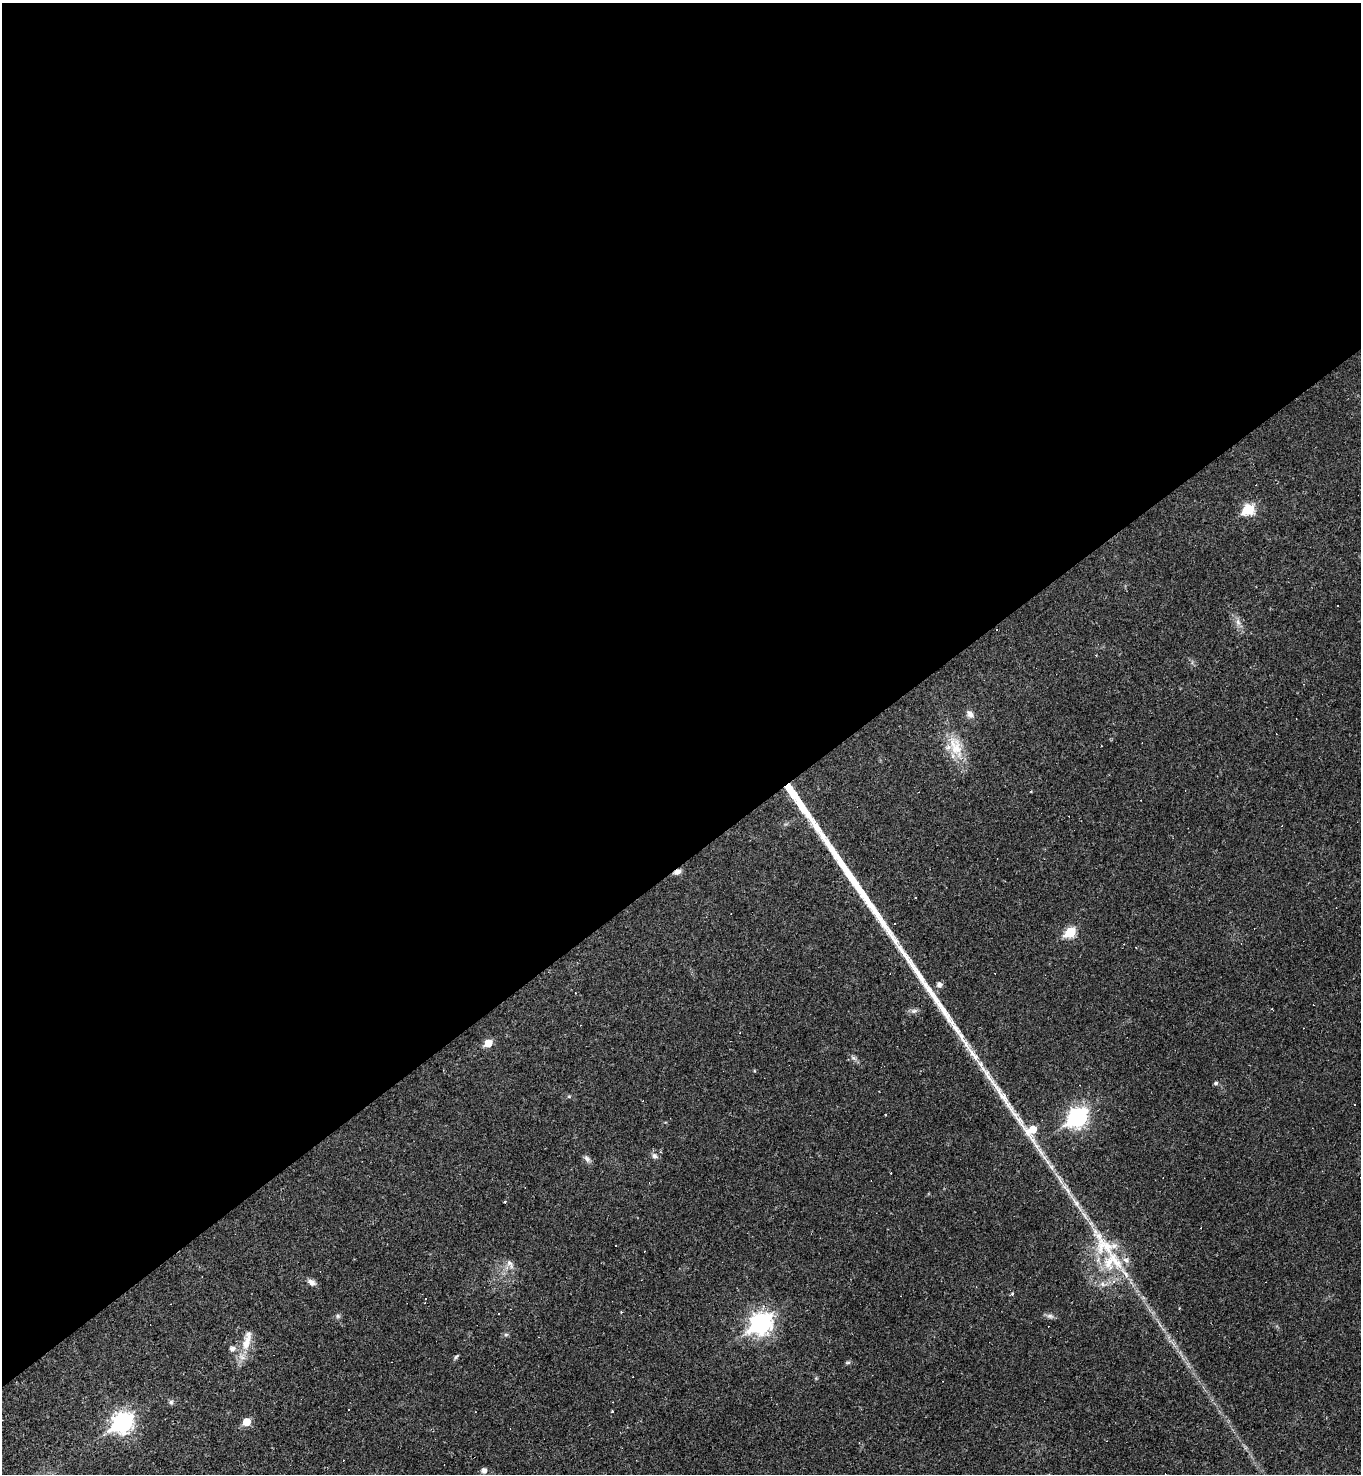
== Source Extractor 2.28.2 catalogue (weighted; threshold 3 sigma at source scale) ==
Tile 2 of 4 x 4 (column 2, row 1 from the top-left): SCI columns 1651-3009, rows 4415-5886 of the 5881 x 5886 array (HDU 1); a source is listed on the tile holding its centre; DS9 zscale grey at full resolution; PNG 1363 x 1476 px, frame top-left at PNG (2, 3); no overlay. Shown black and unused: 59% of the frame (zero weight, under 2 of 3 exposures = <1% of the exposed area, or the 3 px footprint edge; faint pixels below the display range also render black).
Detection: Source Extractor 2.28.2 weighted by HDU 2 'WHT'; one run over the whole footprint, this tile lists its part. Background 0.0191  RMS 0.004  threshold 0.0182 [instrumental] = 3 sigma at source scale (4.5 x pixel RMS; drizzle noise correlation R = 1.50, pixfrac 1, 0.05/0.05 arcsec/px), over >= 5 px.
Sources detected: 73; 22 cosmic-ray / hot-pixel residue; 3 long thin detections or spike segments (spike, bleed or trail) — not listed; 5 inside a brighter listed object's ellipse — not listed separately; the other 43 listed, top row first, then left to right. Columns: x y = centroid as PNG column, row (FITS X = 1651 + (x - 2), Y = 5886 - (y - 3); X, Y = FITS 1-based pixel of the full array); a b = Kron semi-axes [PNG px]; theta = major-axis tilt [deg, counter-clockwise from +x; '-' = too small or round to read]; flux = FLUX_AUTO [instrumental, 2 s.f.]
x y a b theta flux
1249 509 7 6 - 26
1337 606 3 2 - 0.29
1238 622 11 6 -74 1.9
970 714 11 8 -63 2
956 747 36 16 -70 11
1031 792 4 2 - 0.26
796 798 64 8 -56 19
677 872 10 6 21 1.8
894 923 3 3 - 0.68
1070 932 6 5 - 23
939 985 6 6 - 1.8
914 1011 10 6 14 1.3
740 1033 3 2 - 0.28
488 1043 5 5 - 8.1
853 1058 7 5 -30 1.1
1216 1083 5 5 - 0.73
569 1096 6 4 18 0.47
1354 1105 3 2 - 0.37
885 1115 3 2 - 0.31
1077 1117 9 7 40 130
1032 1130 12 11 - 10
654 1156 9 7 -34 1.4
587 1159 11 6 -54 1.4
505 1202 3 2 - 0.44
1103 1245 63 25 -56 30
510 1264 15 6 -55 2.1
312 1282 11 7 -25 1.9
1103 1284 8 6 -23 1.6
1012 1294 6 4 48 0.52
338 1316 7 5 -48 0.82
1050 1316 11 6 -15 1.3
761 1323 10 8 36 210
506 1335 6 4 1 0.66
247 1340 34 10 75 7
232 1349 7 6 - 1.8
456 1357 7 4 53 0.67
848 1362 8 4 1 0.62
171 1402 6 6 - 0.82
348 1409 3 2 - 0.34
612 1411 3 3 - 0.39
122 1422 9 8 - 180
247 1422 5 5 - 8.8
484 1471 5 5 - 2.1
Overlapping masked pixels (flux is a lower limit): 2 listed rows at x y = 796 798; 677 872